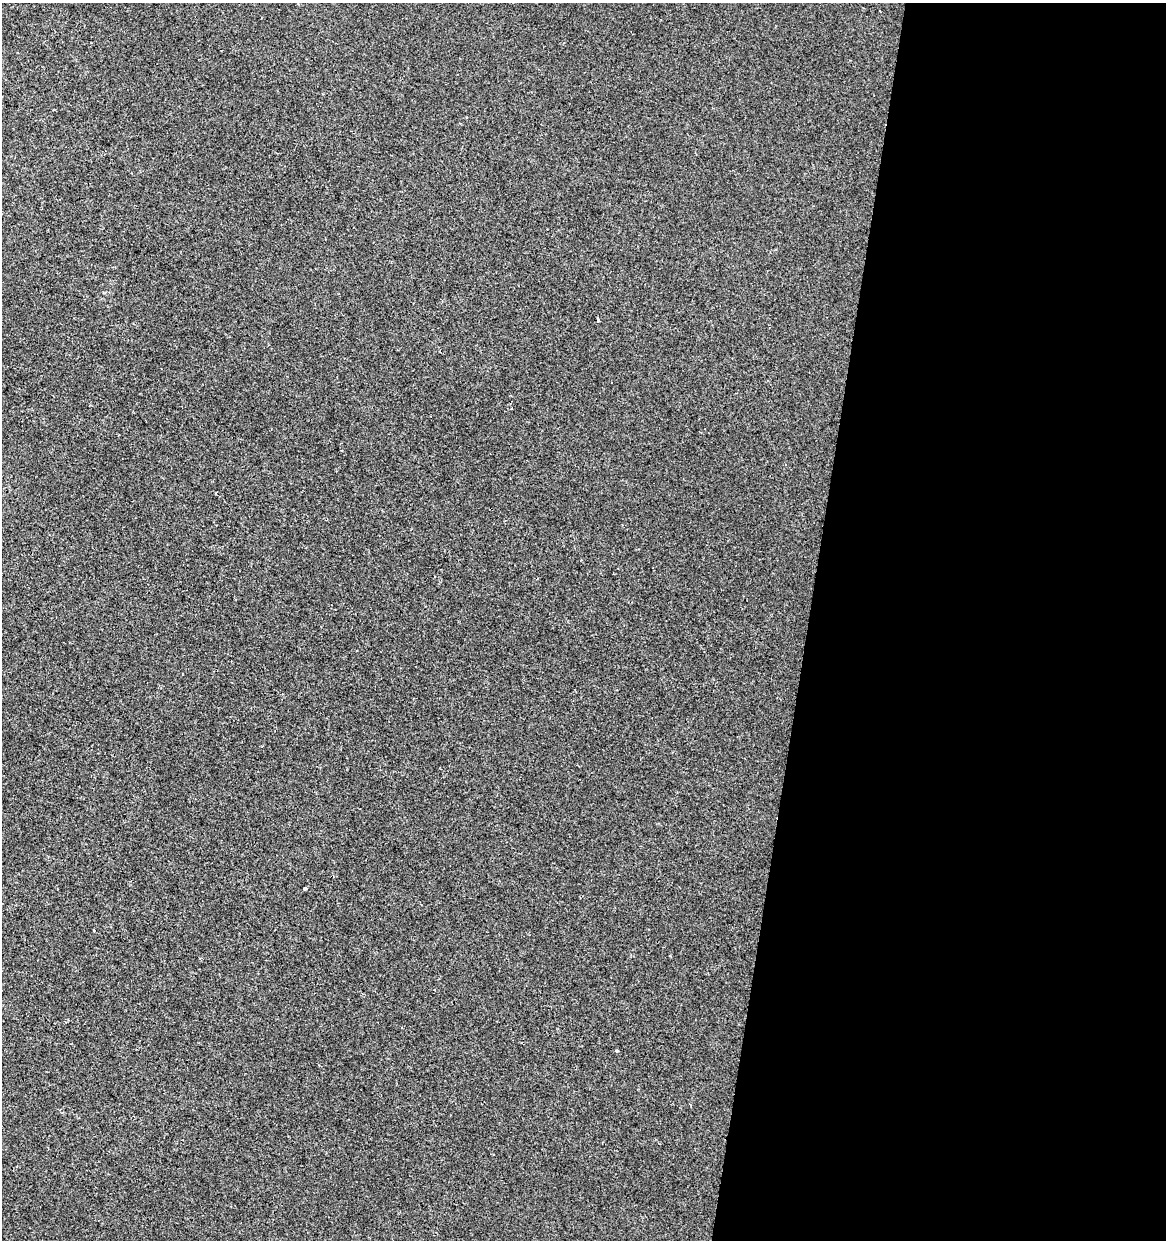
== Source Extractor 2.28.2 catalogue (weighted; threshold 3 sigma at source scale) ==
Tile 12 of 4 x 4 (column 4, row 3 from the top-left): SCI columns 3773-4936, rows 1239-2476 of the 5158 x 4958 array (HDU 1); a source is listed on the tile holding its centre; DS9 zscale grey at full resolution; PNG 1168 x 1242 px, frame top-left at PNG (2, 3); no overlay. Shown black and unused: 31% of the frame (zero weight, under 2 of 3 exposures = <1% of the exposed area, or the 3 px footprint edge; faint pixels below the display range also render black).
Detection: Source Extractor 2.28.2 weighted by HDU 2 'WHT'; one run over the whole footprint, this tile lists its part. Background -5.27e-04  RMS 0.0042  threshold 0.019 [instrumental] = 3 sigma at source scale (4.5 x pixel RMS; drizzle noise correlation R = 1.50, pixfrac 1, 0.0396/0.0396 arcsec/px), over >= 5 px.
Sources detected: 4; all 4 listed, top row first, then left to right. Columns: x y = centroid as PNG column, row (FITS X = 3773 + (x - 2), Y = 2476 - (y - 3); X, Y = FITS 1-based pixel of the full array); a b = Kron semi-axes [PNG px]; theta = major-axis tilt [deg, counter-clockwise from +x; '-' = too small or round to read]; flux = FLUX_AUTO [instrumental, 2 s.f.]
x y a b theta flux
598 320 4 3 - 2.5
305 888 3 3 - 1.3
94 930 3 3 - 1.6
617 1051 4 3 - 0.5